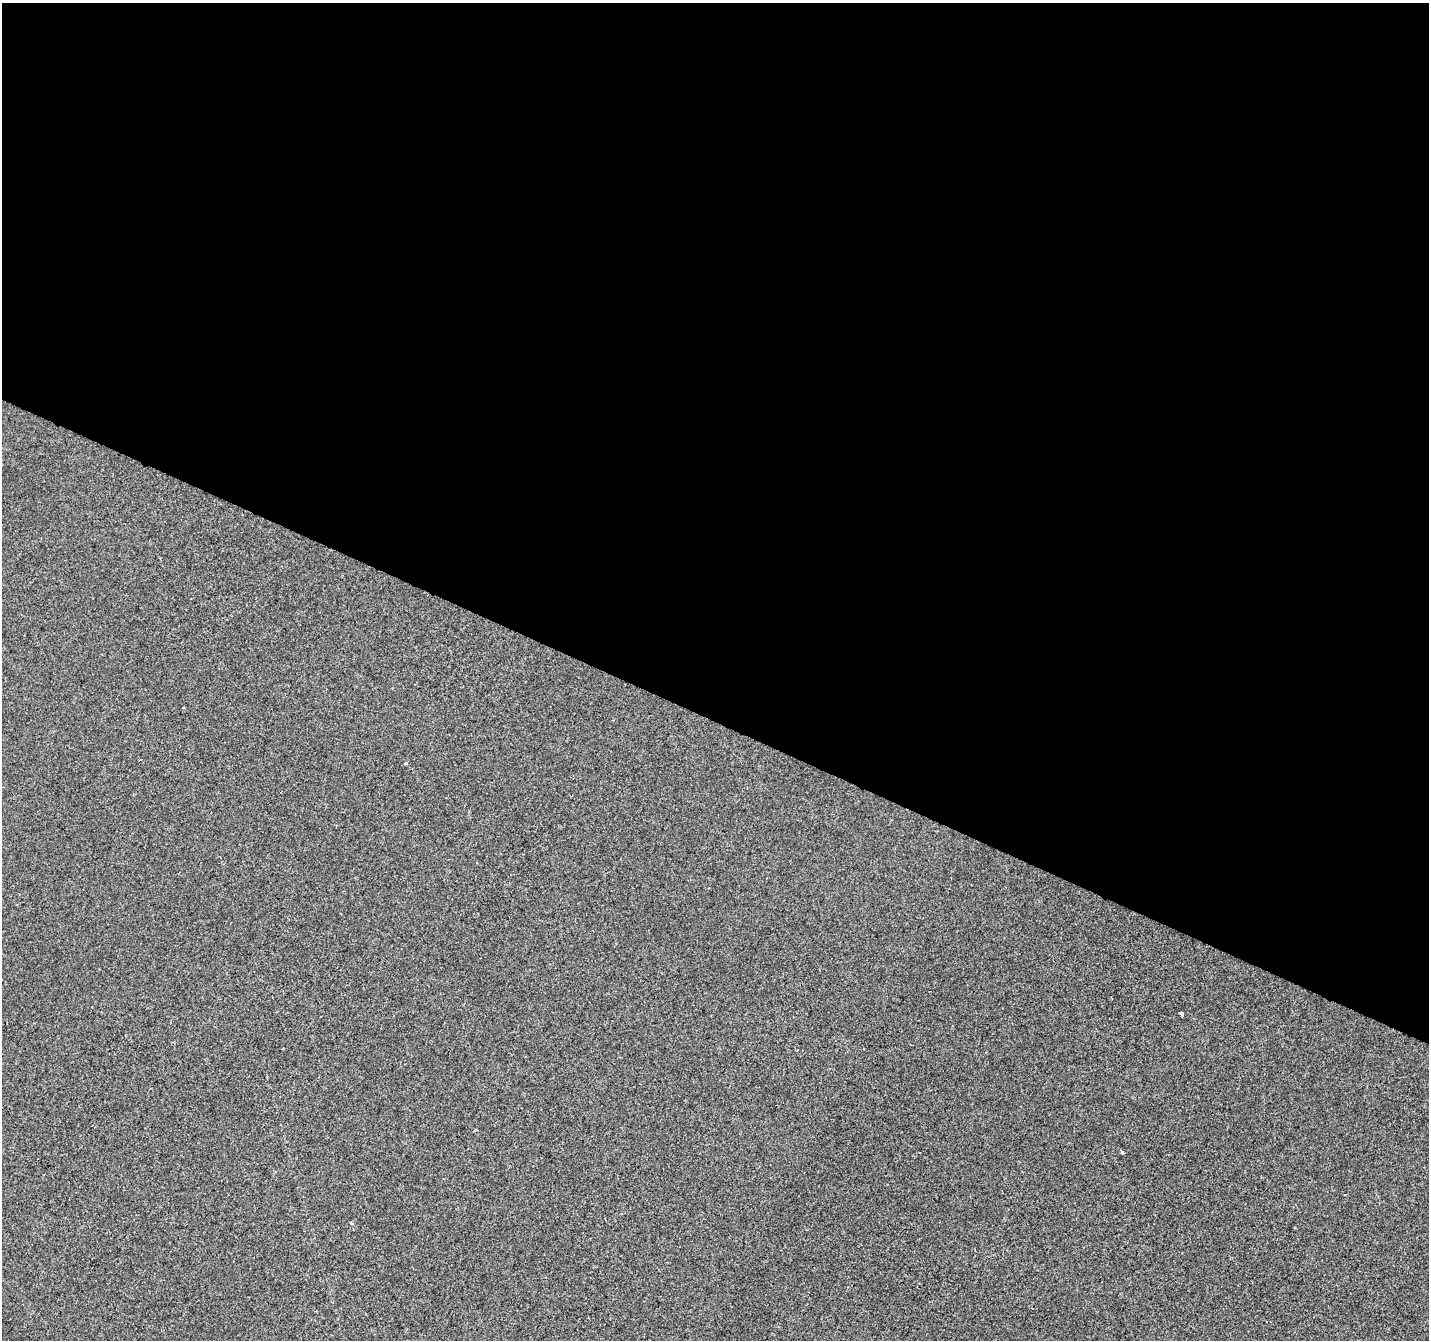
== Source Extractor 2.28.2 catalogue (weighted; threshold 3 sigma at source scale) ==
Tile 3 of 4 x 4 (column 3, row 1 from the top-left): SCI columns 2855-4281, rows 4217-5554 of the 5715 x 5821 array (HDU 1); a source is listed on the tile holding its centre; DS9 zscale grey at full resolution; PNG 1431 x 1342 px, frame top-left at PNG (2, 3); no overlay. Shown black and unused: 54% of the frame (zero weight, under 2 of 3 exposures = <1% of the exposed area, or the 3 px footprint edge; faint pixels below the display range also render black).
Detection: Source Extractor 2.28.2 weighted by HDU 2 'WHT'; one run over the whole footprint, this tile lists its part. Background -3.36e-04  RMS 0.0042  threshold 0.0188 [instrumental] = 3 sigma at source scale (4.5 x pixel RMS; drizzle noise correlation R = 1.50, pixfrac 1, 0.0396/0.0396 arcsec/px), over >= 5 px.
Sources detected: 3; all 3 listed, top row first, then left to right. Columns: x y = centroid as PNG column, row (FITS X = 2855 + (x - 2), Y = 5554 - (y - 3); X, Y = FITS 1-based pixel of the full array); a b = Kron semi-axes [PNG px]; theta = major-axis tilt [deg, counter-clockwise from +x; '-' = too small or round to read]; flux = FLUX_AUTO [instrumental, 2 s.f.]
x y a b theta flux
406 764 3 3 - 1.6
1181 1013 4 4 - 0.6
1122 1152 4 3 - 0.63